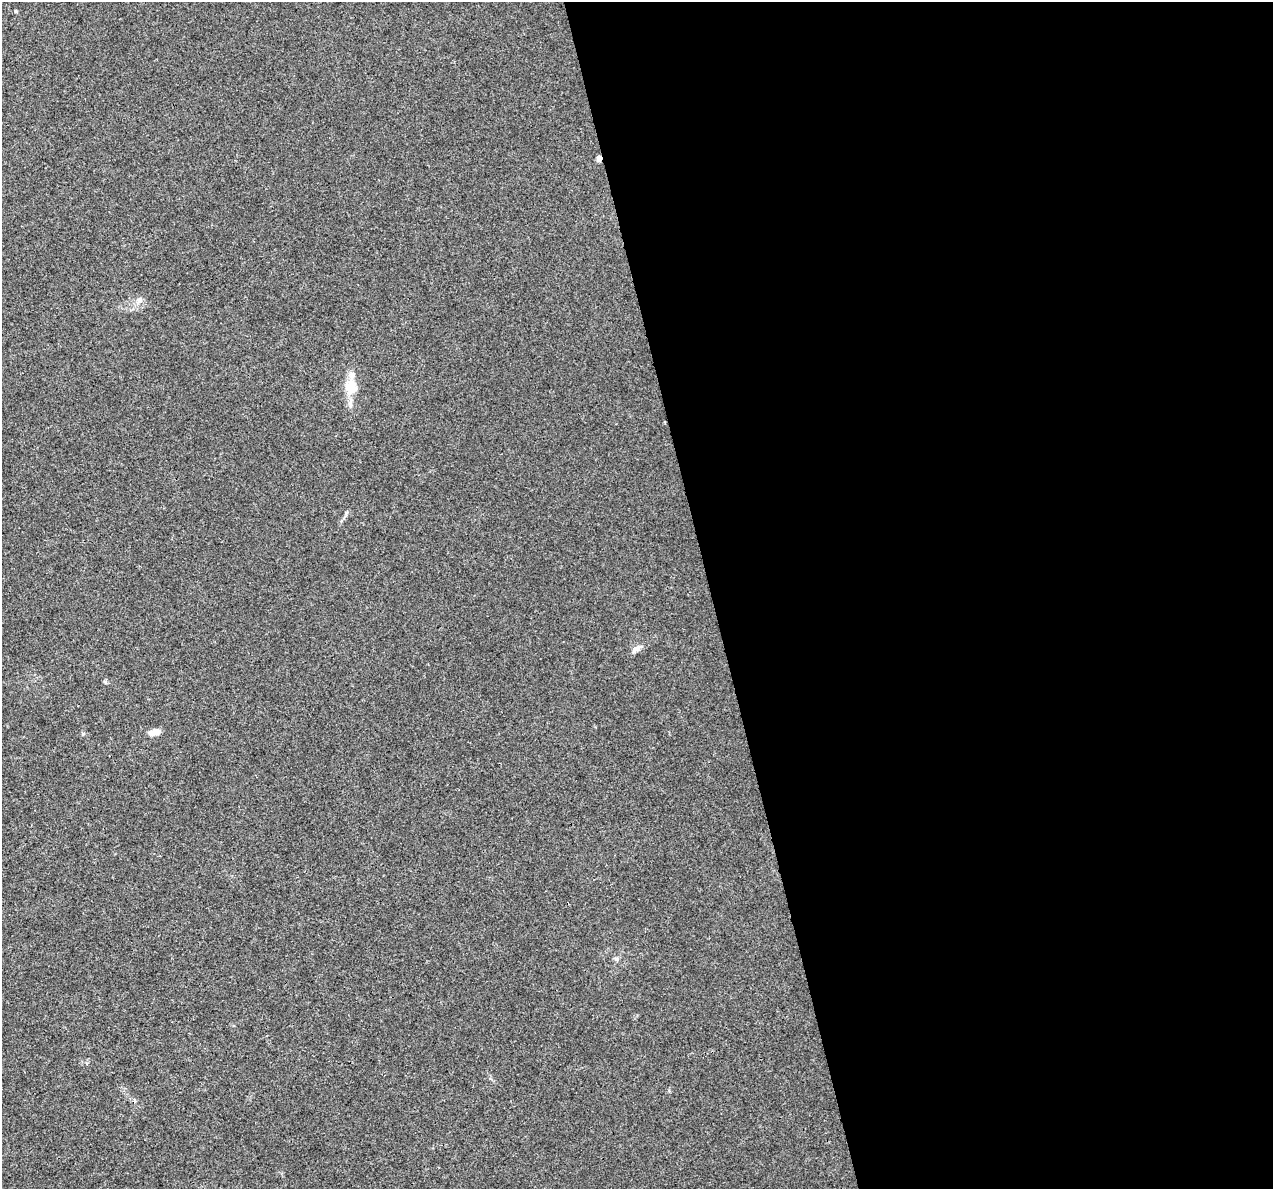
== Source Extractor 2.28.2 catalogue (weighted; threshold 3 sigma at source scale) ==
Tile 8 of 4 x 4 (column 4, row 2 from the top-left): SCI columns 3815-5085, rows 2462-3648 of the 5085 x 4877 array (HDU 1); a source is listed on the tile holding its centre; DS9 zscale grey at full resolution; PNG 1275 x 1191 px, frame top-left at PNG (2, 2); no overlay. Shown black and unused: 44% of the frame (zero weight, under 3 of 4 exposures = <1% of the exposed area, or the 3 px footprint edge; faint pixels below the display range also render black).
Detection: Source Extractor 2.28.2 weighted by HDU 2 'WHT'; one run over the whole footprint, this tile lists its part. Background 0.00463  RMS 0.0025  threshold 0.0112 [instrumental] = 3 sigma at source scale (4.5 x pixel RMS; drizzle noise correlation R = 1.50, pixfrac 1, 0.0396/0.0396 arcsec/px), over >= 5 px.
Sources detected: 9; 1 cosmic-ray / hot-pixel residue — not listed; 1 inside a brighter listed object's ellipse — not listed separately; the other 7 listed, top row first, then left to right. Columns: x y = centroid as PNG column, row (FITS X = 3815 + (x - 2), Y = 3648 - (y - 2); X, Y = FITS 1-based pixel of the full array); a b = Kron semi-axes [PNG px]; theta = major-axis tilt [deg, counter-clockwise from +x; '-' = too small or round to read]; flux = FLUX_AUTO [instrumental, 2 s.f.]
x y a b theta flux
140 300 10 7 66 1.2
352 388 15 14 - 4.8
636 649 16 7 32 1.4
105 682 7 4 -1 0.34
154 732 11 6 10 2.3
83 734 5 5 - 0.33
617 959 7 5 -17 0.58